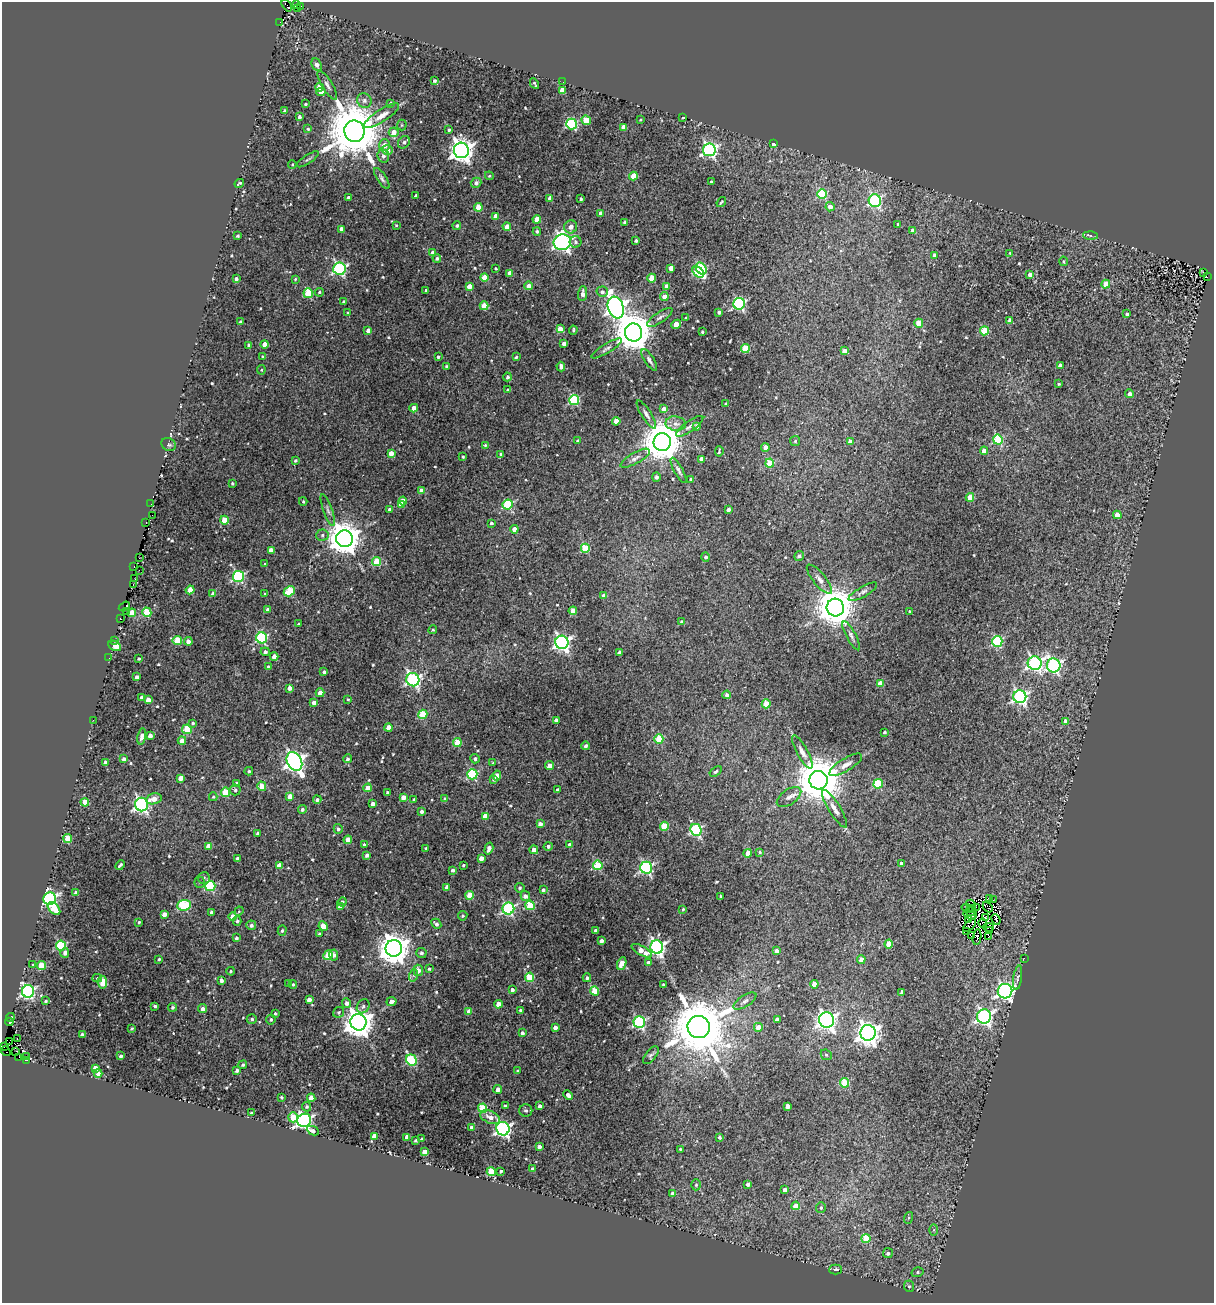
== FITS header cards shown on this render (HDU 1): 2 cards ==
NAXIS1  =                 1212
NAXIS2  =                 1301

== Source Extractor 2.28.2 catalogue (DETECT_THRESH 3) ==
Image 1212 x 1301 px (HDU 1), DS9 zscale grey, 1 PNG px = 1 image px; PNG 1216 x 1305 px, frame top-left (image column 1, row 1301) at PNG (2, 2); each listed source drawn as its Kron ellipse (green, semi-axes under 4 px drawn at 4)
Background 0.113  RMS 0.017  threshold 0.0513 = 3 sigma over >= 5 px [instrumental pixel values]
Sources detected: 612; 5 with non-positive FLUX_AUTO (blend fragments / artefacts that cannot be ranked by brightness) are neither listed nor drawn; of the other 607, the 500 brightest by FLUX_AUTO listed and drawn (107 fainter detections omitted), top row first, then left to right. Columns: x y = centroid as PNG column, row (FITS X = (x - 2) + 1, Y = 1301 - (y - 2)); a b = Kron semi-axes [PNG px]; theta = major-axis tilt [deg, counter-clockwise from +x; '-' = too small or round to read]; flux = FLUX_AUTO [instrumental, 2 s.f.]
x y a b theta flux
287 5 7 3 -52 27
296 5 3 2 - 1.5
301 6 3 2 - 9.8
297 9 4 2 - 5.6
279 22 2 2 - 2.5
317 65 7 4 -63 6
434 81 4 3 - 2.3
563 82 2 2 - 1.7
534 84 5 2 - 1.5
327 85 16 5 -59 4.8
319 87 4 4 - 21
562 90 4 4 - 15
321 92 4 4 - 9.2
364 100 7 7 - 4.5
390 103 4 3 - 1.7
305 104 3 3 - 1.6
285 111 4 3 - 3.7
382 116 20 6 33 11
299 117 4 3 - 3.2
683 117 3 3 - 1.9
586 120 5 4 - 27
640 120 3 2 - 1.2
571 124 5 5 - 120
402 125 5 5 - 1.7
624 127 4 4 - 20
308 129 3 3 - 1.4
449 130 3 3 - 2.2
354 131 11 10 - 9000
394 132 5 4 - 11
404 142 7 5 47 3.7
774 144 4 4 - 20
384 145 6 5 - 11
387 150 6 4 4 9.3
461 150 8 7 - 910
709 150 6 6 - 250
383 156 7 6 - 4
308 159 13 3 33 2.2
292 164 4 3 - 1.3
489 176 4 4 - 1.2
633 176 4 4 - 28
382 178 12 4 -57 3.4
711 182 3 3 - 1.8
239 183 5 2 - 1.7
476 183 5 5 - 4
822 194 5 5 - 69
416 196 4 3 - 5
348 198 4 3 - 3.5
550 198 4 4 - 5.4
581 199 3 3 - 1.8
875 201 6 6 - 170
721 202 5 3 - 1.5
478 207 4 4 - 21
830 207 4 4 - 6.7
601 213 4 3 - 6.1
496 216 4 4 - 6.8
537 219 4 4 - 20
625 222 3 3 - 1.9
898 224 3 3 - 1.5
396 225 4 3 - 1.3
457 226 4 4 - 2.1
507 226 4 4 - 11
571 227 6 6 - 6.2
341 229 4 4 - 6.6
537 231 4 4 - 2.6
913 231 4 4 - 8.3
237 236 3 3 - 1.6
1091 236 7 4 -2 1.9
636 241 4 3 - 2.2
562 242 8 8 - 450
576 242 6 6 - 3.2
432 252 4 3 - 4
1010 253 4 4 - 1.4
934 255 4 3 - 2.3
437 258 4 4 - 2.5
1063 261 4 3 - 1.2
496 268 3 3 - 1.4
671 268 4 4 - 12
701 268 6 4 -51 84
339 269 6 6 - 190
698 272 6 4 -42 81
1204 272 3 2 - 12
510 273 4 4 - 7.8
1030 275 4 3 - 5.8
1208 277 3 2 - 2.4
484 278 4 4 - 22
652 278 4 4 - 24
236 279 3 3 - 3.6
295 279 4 3 - 1.3
1106 284 4 4 - 24
469 286 4 4 - 10
529 286 4 4 - 8.4
667 287 4 4 - 12
426 291 3 3 - 1.4
319 292 4 4 - 1.6
602 292 5 5 - 3.4
308 293 5 4 - 52
582 294 7 4 85 7.2
664 297 4 4 - 12
343 301 3 3 - 1.6
739 304 6 5 - 190
484 306 4 4 - 26
616 307 11 7 -71 720
719 312 4 3 - 3.3
348 313 4 3 - 1.3
1127 314 3 3 - 2.3
660 317 15 5 34 4.3
686 318 3 3 - 1.6
1010 320 4 4 - 6.6
240 322 3 3 - 2.9
919 323 4 4 - 26
676 324 5 4 - 17
560 329 4 4 - 15
368 330 4 3 - 4.2
573 330 4 2 - 1.6
985 331 4 4 - 44
702 332 3 3 - 1.8
634 333 9 8 - 3600
265 344 4 4 - 14
564 344 4 4 - 7.1
249 345 4 4 - 3.7
607 348 17 4 31 4.1
745 349 4 4 - 45
845 351 4 4 - 11
262 357 3 2 - 1.2
438 357 3 3 - 2
516 357 3 3 - 1.9
649 360 12 5 -57 3.3
1060 365 4 4 - 6.2
446 366 3 3 - 1.4
561 367 5 3 - 4.9
261 370 5 4 - 1.5
507 377 4 4 - 2.9
1059 384 3 3 - 1.5
508 390 3 3 - 2.8
1130 394 4 4 - 5.8
574 400 5 5 - 92
726 404 3 3 - 2.2
414 408 4 4 - 13
664 409 4 4 - 8.2
646 414 16 5 -58 4.7
616 421 4 4 - 12
676 424 10 7 -9 6.5
690 426 16 5 35 4.8
697 426 4 4 - 4.4
998 440 5 4 - 75
578 441 4 4 - 3
795 441 5 5 - 1.8
662 442 9 8 - 4000
850 442 4 4 - 8.7
169 445 7 6 - 2.7
485 445 3 3 - 1.3
765 447 4 4 - 9.5
719 451 5 2 - 1.6
984 451 4 4 - 11
391 453 4 4 - 10
501 454 4 3 - 2.4
463 457 3 3 - 1.5
635 458 16 5 29 6.2
701 459 4 4 - 6.9
295 460 4 4 - 2.1
770 463 4 4 - 40
678 470 14 4 -61 3.7
656 477 4 4 - 3.1
691 479 3 3 - 3.1
232 483 3 3 - 1.7
422 491 4 4 - 13
970 497 4 4 - 25
303 501 4 3 - 1.5
403 501 4 4 - 18
151 504 2 2 - 1.9
401 505 4 4 - 10
508 505 5 5 - 73
328 510 17 4 -70 3.9
390 510 4 3 - 5
728 510 3 3 - 4.8
152 515 2 2 - 1.5
1117 515 4 4 - 16
224 520 4 4 - 24
146 523 3 2 - 4.1
491 523 4 4 - 2.4
514 529 4 4 - 7.4
322 535 6 5 - 2.9
344 539 8 8 - 2200
585 548 5 4 - 50
271 550 4 4 - 8.9
799 556 5 4 - 3
706 557 4 4 - 2.7
139 558 2 2 - 1.9
377 562 4 4 - 34
265 564 4 3 - 1.5
134 566 2 2 - 1.5
139 570 3 2 - 2
238 576 5 5 - 130
135 579 2 2 - 1.7
819 579 18 6 -50 6.7
133 584 3 2 - 8.4
190 590 4 4 - 23
289 591 6 4 31 51
863 592 16 5 30 4.1
213 594 4 4 - 5.6
265 594 4 3 - 2
604 596 4 4 - 8.6
124 606 6 3 33 14
835 608 9 8 - 3600
268 610 4 3 - 4.7
573 611 4 4 - 20
126 612 2 2 - 2.4
147 612 5 4 - 51
909 612 3 3 - 1.8
132 613 4 4 - 29
120 619 3 3 - 3.3
682 622 4 4 - 3.8
299 624 3 3 - 2.3
433 630 4 4 - 1.3
851 636 16 5 -62 4.2
262 638 5 5 - 110
114 640 3 2 - 2.2
177 640 4 4 - 40
188 641 4 4 - 6
997 641 5 5 - 84
562 642 6 6 - 370
115 646 7 4 -28 22
265 652 4 4 - 2.9
619 652 3 3 - 2.6
274 656 4 4 - 7.7
109 658 2 2 - 1.8
139 659 3 3 - 1.7
1035 663 7 6 - 270
1054 665 7 6 - 230
268 667 4 4 - 1.4
324 672 3 3 - 2.9
137 677 4 3 - 4.6
413 680 7 6 - 260
880 684 4 4 - 17
289 688 4 4 - 6.6
320 693 4 4 - 13
727 695 4 4 - 3.5
142 697 4 3 - 5.7
1020 697 6 6 - 260
348 699 3 2 - 1.2
148 700 4 4 - 13
314 703 4 4 - 5.6
766 704 4 4 - 32
423 714 5 4 - 44
93 720 2 2 - 3.6
556 721 4 3 - 5
1066 722 4 4 - 11
193 723 3 3 - 1.5
388 728 4 4 - 16
187 729 5 5 - 38
885 732 3 3 - 2.4
150 735 4 3 - 4.8
142 736 8 4 80 6.3
659 739 4 4 - 41
182 740 4 4 - 9.8
457 743 4 4 - 29
586 746 4 4 - 2.9
802 752 18 5 -61 7
124 759 4 4 - 3.3
347 759 4 4 - 2.7
475 759 4 4 - 3.1
294 761 10 7 -62 630
105 762 3 3 - 3
493 763 3 3 - 1.3
846 765 19 6 31 7.5
550 766 4 4 - 9
249 771 4 4 - 1.8
716 771 7 4 34 2
472 774 5 5 - 88
497 775 5 4 - 12
181 778 4 4 - 10
494 779 4 3 - 3
818 780 9 9 - 5800
236 783 4 3 - 3.5
878 784 5 4 - 56
262 786 5 4 - 23
368 788 4 4 - 16
558 789 4 3 - 1.7
235 790 5 5 - 2.4
225 792 4 4 - 37
387 792 3 3 - 2
290 796 4 4 - 11
213 797 4 4 - 1.4
403 797 4 4 - 9.1
789 797 14 7 35 6.3
445 798 4 4 - 1.2
154 799 8 5 13 9.6
317 800 4 4 - 3.3
414 800 3 3 - 1.8
85 802 4 4 - 22
142 804 7 6 - 280
373 804 4 3 - 4.9
302 809 4 4 - 2.3
834 809 22 6 -58 7.5
421 811 4 4 - 3.6
485 816 4 4 - 14
540 824 4 4 - 6.4
664 826 4 4 - 37
338 829 5 4 - 3
696 830 6 5 - 150
258 833 4 3 - 3.7
68 838 4 4 - 32
348 840 4 4 - 18
364 844 4 4 - 2
570 845 4 4 - 6.1
208 846 4 4 - 7.5
548 846 4 4 - 3.5
426 848 3 3 - 1.4
489 848 6 4 74 6.5
534 850 4 4 - 11
760 852 4 3 - 1.6
748 853 4 4 - 16
367 855 4 3 - 3.6
237 858 3 3 - 2.2
481 858 4 4 - 6.2
901 864 4 3 - 4.9
120 865 5 3 - 2.1
279 865 4 4 - 13
463 865 3 3 - 1.6
598 865 5 4 - 49
646 868 6 6 - 190
453 870 4 4 - 3.3
204 878 6 6 - 2.4
200 882 5 5 - 2
210 886 5 5 - 82
447 887 4 3 - 8.2
520 888 5 4 - 1.8
543 890 4 4 - 3.1
76 893 4 4 - 6.7
470 895 4 4 - 26
525 896 5 4 - 5.8
721 896 3 3 - 1.5
989 898 3 2 - 1.3
50 899 6 6 - 310
993 900 2 2 - 1.7
342 902 5 4 - 2.4
971 904 4 2 - 1.7
184 905 7 5 5 83
530 905 4 4 - 51
340 907 4 4 - 5.2
976 907 3 2 - 1.7
988 907 6 2 -47 1.5
967 908 6 2 -18 2.6
54 909 7 5 -47 28
508 909 6 6 - 160
683 909 4 3 - 1.4
973 909 3 2 - 1.8
239 911 5 4 - 1.2
212 912 4 4 - 5.5
971 912 6 3 -8 5.1
164 914 4 4 - 6.8
970 915 7 3 -19 3.7
463 916 5 4 - 1.8
233 917 4 4 - 13
986 918 3 2 - 2
969 920 3 2 - 1.3
996 920 6 2 -67 4
237 921 5 4 - 2
139 922 4 4 - 1.3
983 923 4 2 - 2
436 924 5 4 - 3.6
251 925 5 4 - 3.3
969 925 8 3 45 2.5
323 926 5 4 - 23
989 927 5 2 - 2.5
595 930 3 3 - 2.7
282 931 5 4 - 1.9
966 931 3 2 - 3.1
990 931 3 2 - 1.7
319 934 4 3 - 1.6
972 935 3 2 - 2.6
977 937 8 2 81 2.1
988 937 3 2 - 4.2
236 938 3 3 - 2.6
601 941 4 3 - 4.7
889 944 4 4 - 16
61 946 5 5 - 92
657 947 7 6 - 320
394 948 8 8 - 1900
642 951 11 4 -29 14
776 951 4 4 - 5
65 953 5 4 - 4.5
421 953 5 5 - 3
328 955 5 4 - 38
334 955 5 4 - 4
1024 958 2 2 - 15
159 959 3 3 - 1.6
861 959 4 4 - 6.3
622 963 6 4 66 15
649 963 4 4 - 6.8
33 965 3 3 - 1.2
41 966 4 4 - 34
429 969 3 3 - 1.8
418 970 5 5 - 7.5
231 971 4 3 - 1.7
414 975 6 4 72 2.4
530 977 4 4 - 46
97 978 5 4 - 1.8
587 978 4 3 - 2.3
1018 978 12 4 81 2.7
221 980 4 3 - 4.5
103 982 6 4 -83 30
289 983 4 3 - 1.5
293 984 4 4 - 1.7
663 984 3 3 - 1.4
814 984 4 4 - 13
512 990 4 4 - 4
28 991 6 6 - 220
595 991 4 4 - 36
1005 991 7 7 - 370
902 992 4 3 - 5
309 1000 4 4 - 6.2
46 1001 3 2 - 1.4
745 1001 13 5 32 4.9
391 1002 5 4 - 5.9
346 1003 5 4 - 4.8
498 1004 4 4 - 12
155 1006 3 3 - 2.3
363 1006 7 6 - 3
173 1007 4 4 - 2.2
203 1009 4 4 - 5.3
520 1010 3 3 - 1.3
469 1011 4 4 - 9.5
339 1012 6 5 - 2.4
275 1013 3 3 - 1.6
984 1016 7 7 - 300
11 1017 4 3 - 2.4
252 1019 5 5 - 2.7
271 1019 5 4 - 2.4
777 1019 4 3 - 4.9
827 1020 7 7 - 500
9 1022 4 3 - 18
358 1022 8 8 - 1500
639 1022 6 6 - 150
699 1027 11 11 - 9300
758 1027 4 4 - 12
555 1028 4 4 - 5.4
132 1029 3 3 - 1.3
522 1033 4 3 - 3.2
868 1033 8 7 - 900
82 1034 3 3 - 2.7
17 1039 3 2 - 9.8
9 1042 3 2 - 14
3 1047 3 3 - 80
6 1051 5 3 - 130
16 1051 3 2 - 41
651 1055 10 5 51 3
826 1055 6 5 - 1.8
26 1056 4 2 - 40
121 1056 3 3 - 2.8
19 1057 2 2 - 2.5
411 1060 6 5 - 95
26 1061 3 2 - 37
243 1065 4 4 - 2.3
95 1068 4 4 - 11
237 1070 4 3 - 2.9
517 1071 4 4 - 1.3
98 1073 4 4 - 6.4
845 1083 5 4 - 49
498 1089 4 3 - 7.7
568 1095 5 4 - 4.8
281 1097 3 3 - 1.8
311 1098 4 4 - 17
505 1106 3 3 - 2.1
540 1106 4 4 - 4.5
787 1106 4 4 - 8.2
307 1107 5 4 - 2.2
483 1108 5 4 - 55
526 1110 6 6 - 3
251 1113 3 2 - 1.3
293 1117 5 5 - 27
490 1117 10 6 -22 8.6
304 1120 7 6 - 320
472 1128 4 4 - 9.4
503 1129 7 6 - 330
313 1131 6 4 -25 4.6
374 1136 4 4 - 12
407 1137 4 4 - 6.8
719 1137 3 3 - 2.1
422 1139 4 2 - 1.3
415 1140 3 3 - 1.5
539 1146 4 3 - 4.3
680 1149 3 3 - 1.2
425 1152 4 4 - 20
532 1168 3 3 - 1.4
501 1171 3 3 - 2
491 1172 4 4 - 49
748 1184 4 3 - 4
696 1185 5 4 - 2
785 1190 4 3 - 5.1
672 1194 4 4 - 5.1
796 1206 4 4 - 15
821 1208 5 5 - 2.6
908 1218 6 4 71 1.6
934 1230 5 3 - 1.3
866 1239 4 4 - 42
888 1253 5 5 - 3.7
836 1270 6 5 - 4.2
918 1272 6 5 - 2.4
909 1286 6 5 - 2.6
At the frame edge (FLAGS 8, measured only in part): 1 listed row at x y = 287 5
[107 fainter detections neither listed nor drawn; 5 non-positive-flux detections neither listed nor drawn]